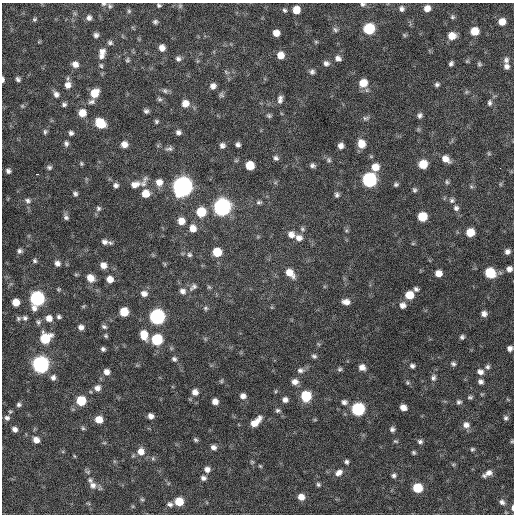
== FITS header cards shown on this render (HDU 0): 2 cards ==
NAXIS1  =                  512 / Axis length
NAXIS2  =                  512 / Axis length

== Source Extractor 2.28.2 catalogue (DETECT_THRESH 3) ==
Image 512 x 512 px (HDU 0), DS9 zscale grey, 1 PNG px = 1 image px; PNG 516 x 516 px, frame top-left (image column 1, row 512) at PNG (2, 3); no overlay
Background 286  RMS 18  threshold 53.4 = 3 sigma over >= 5 px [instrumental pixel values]
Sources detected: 239; all 239 listed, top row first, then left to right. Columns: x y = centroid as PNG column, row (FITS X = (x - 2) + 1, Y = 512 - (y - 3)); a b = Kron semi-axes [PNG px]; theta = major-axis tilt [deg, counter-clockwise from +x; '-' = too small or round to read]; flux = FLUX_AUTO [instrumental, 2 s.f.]
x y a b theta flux
103 4 6 4 14 1900
363 4 6 5 - 2700
159 5 4 4 - 2000
110 6 6 5 - 2300
180 6 6 5 - 1900
427 8 6 6 - 8200
402 9 7 6 - 3900
284 10 6 5 - 2300
296 10 7 6 - 16000
129 11 6 5 - 2000
452 17 6 5 - 2100
89 18 7 6 - 4300
35 19 6 5 - 2000
155 22 6 5 - 2700
502 22 6 6 - 12000
369 29 7 7 - 70000
335 30 7 6 - 2700
474 31 7 6 - 22000
276 33 6 6 - 9000
96 35 5 5 - 3500
404 35 6 5 - 1700
452 36 7 7 - 14000
316 42 5 5 - 1500
110 43 7 5 -24 2700
162 48 7 6 - 7900
102 52 10 8 26 7200
281 55 7 7 - 12000
101 56 7 7 - 4500
338 58 8 7 - 5000
178 59 7 6 - 3600
127 60 6 5 - 2100
506 60 8 7 - 4000
467 61 6 4 43 1400
326 63 8 7 - 4000
75 64 7 6 - 7300
451 64 5 4 - 2900
479 64 6 5 - 2100
101 66 6 5 - 2200
506 66 7 6 - 5000
226 72 7 4 -46 2000
312 72 7 7 - 3400
18 79 5 4 - 2900
3 80 5 3 - 3100
363 83 9 8 - 18000
437 84 6 5 - 2800
68 85 9 8 - 7900
213 86 7 6 - 6000
165 91 8 6 -26 3100
466 92 6 4 45 1800
94 93 8 7 - 20000
56 94 8 7 - 5300
221 95 7 7 - 2600
159 99 8 5 -16 2400
280 99 10 6 80 4900
91 102 10 6 16 4100
185 103 8 8 - 10000
489 103 8 6 -90 3100
64 104 6 5 - 2800
22 106 5 5 - 1500
146 111 5 4 - 2800
82 113 7 7 - 16000
420 115 7 6 - 3600
269 116 6 5 - 2400
366 118 9 5 7 3100
156 121 5 5 - 2100
100 123 8 7 - 38000
418 129 7 4 -72 1600
45 132 7 5 83 2600
178 132 6 5 - 3900
71 133 5 5 - 3400
66 143 7 6 - 3300
124 144 6 6 - 8400
361 144 9 8 - 16000
222 145 7 6 - 4200
238 145 5 4 - 3500
341 146 6 5 - 5800
169 149 9 6 11 3500
489 153 6 4 -60 1600
276 158 7 6 - 3300
446 159 10 7 -36 9600
329 160 8 6 -66 3000
81 164 5 4 - 1700
423 164 7 7 - 24000
250 165 7 7 - 24000
312 165 6 5 - 3200
49 167 7 6 - 2700
375 167 9 8 - 14000
500 168 2 2 - 1900
8 171 5 5 - 3700
37 174 3 2 - 4600
369 180 8 8 - 240000
144 182 16 6 65 5700
159 182 9 9 - 9300
447 182 6 6 - 2300
135 184 12 8 15 8800
500 184 6 4 90 1500
116 185 6 6 - 3800
396 185 6 5 - 2500
182 187 8 8 - 880000
471 187 6 4 -2 2000
414 190 6 5 - 2500
145 193 7 7 - 16000
75 194 6 5 - 2800
337 195 6 5 - 3200
452 200 7 6 - 3600
28 201 9 7 -25 4500
259 202 7 5 8 2400
222 207 8 8 - 500000
98 208 6 6 - 2800
456 208 7 6 - 3600
201 212 8 8 - 35000
66 217 8 6 -61 3300
422 217 7 7 - 32000
181 221 7 7 - 12000
193 228 8 7 - 11000
302 229 7 5 -42 2300
346 231 6 4 19 1600
470 232 7 6 - 20000
291 235 9 8 - 7700
299 238 9 7 -25 7100
104 242 8 7 - 5500
413 244 6 4 1 1200
19 251 7 6 - 3100
217 252 7 7 - 29000
507 252 6 5 - 4800
189 255 7 6 - 2700
35 261 6 5 - 2100
57 263 6 6 - 5100
165 264 6 4 -88 1400
103 265 7 6 - 8200
509 269 7 6 - 5400
290 273 11 7 -45 14000
438 273 6 6 - 10000
490 273 8 7 - 47000
90 278 8 7 - 12000
110 279 7 6 - 9700
193 287 12 7 41 4800
209 287 6 5 - 1700
58 289 5 5 - 1500
416 289 6 5 - 3400
183 291 9 8 - 5600
144 294 8 7 - 6600
409 295 7 7 - 21000
37 298 8 7 - 240000
16 302 6 6 - 15000
346 302 8 6 -3 7500
403 305 7 7 - 6400
83 306 5 5 - 1400
205 308 7 6 - 2500
124 312 6 6 - 30000
484 314 7 6 - 5500
59 317 4 4 - 2600
157 317 8 8 - 320000
18 318 6 6 - 2100
25 318 6 6 - 2800
49 318 8 7 - 8600
38 322 7 6 - 2800
81 327 6 6 - 5000
104 327 7 5 -24 2600
144 335 9 7 -73 19000
106 336 5 5 - 2000
462 337 6 5 - 2700
45 338 8 7 - 42000
157 339 7 7 - 73000
510 348 5 5 - 4700
103 349 5 5 - 3000
314 356 7 5 -34 2800
174 359 7 6 - 3100
41 364 8 8 - 430000
453 364 6 5 - 2800
412 366 6 5 - 3500
362 367 8 7 - 7400
487 367 7 6 - 2900
340 369 7 5 30 2400
300 370 9 7 -3 4700
107 372 7 7 - 7000
480 372 8 7 - 5900
53 378 7 6 - 4200
433 378 9 7 73 4300
221 381 6 4 73 1700
295 382 8 7 - 6700
481 382 6 6 - 3900
407 383 6 6 - 2000
97 388 8 8 - 6300
195 392 7 6 - 7700
243 396 7 6 - 5900
306 396 7 7 - 53000
470 397 6 5 - 2300
285 400 6 6 - 5000
81 401 7 6 - 41000
215 401 5 5 - 7600
344 402 8 7 - 4300
459 402 6 6 - 2900
19 405 6 5 - 2700
403 407 6 5 - 8400
358 409 7 7 - 150000
278 410 7 5 9 2700
10 411 5 5 - 1600
151 416 6 5 - 5800
7 418 7 6 - 3500
506 418 6 6 - 2800
99 419 7 6 - 15000
315 420 6 3 -18 1200
255 422 13 6 44 15000
466 425 9 8 - 7100
83 428 6 4 -45 1900
15 429 5 4 - 4800
392 429 6 6 - 3300
36 440 7 6 - 8500
196 440 6 5 - 2200
395 441 6 4 -15 1700
512 441 5 4 - 1300
420 442 7 5 -22 3200
104 443 6 3 18 1400
213 447 6 5 - 4900
472 449 5 4 - 2000
141 451 9 9 - 11000
414 452 5 4 - 1900
74 456 5 3 - 1200
252 462 5 5 - 1700
346 462 5 5 - 2800
453 464 6 4 0 1600
260 466 5 4 - 1300
207 469 7 6 - 5700
339 473 11 8 32 6700
488 473 12 5 30 7000
394 475 6 5 - 2800
203 478 6 5 - 4100
90 480 8 6 -52 3300
318 484 5 5 - 2200
93 485 11 9 -51 7200
417 488 7 6 - 40000
301 497 7 6 - 9400
142 499 7 5 -66 1800
179 502 7 6 - 26000
502 502 7 6 - 3900
88 503 6 3 -19 1400
170 504 7 6 - 3700
512 508 7 3 89 2800
At the frame edge (FLAGS 8, measured only in part): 7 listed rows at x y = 103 4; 363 4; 159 5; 3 80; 510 348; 512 441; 512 508